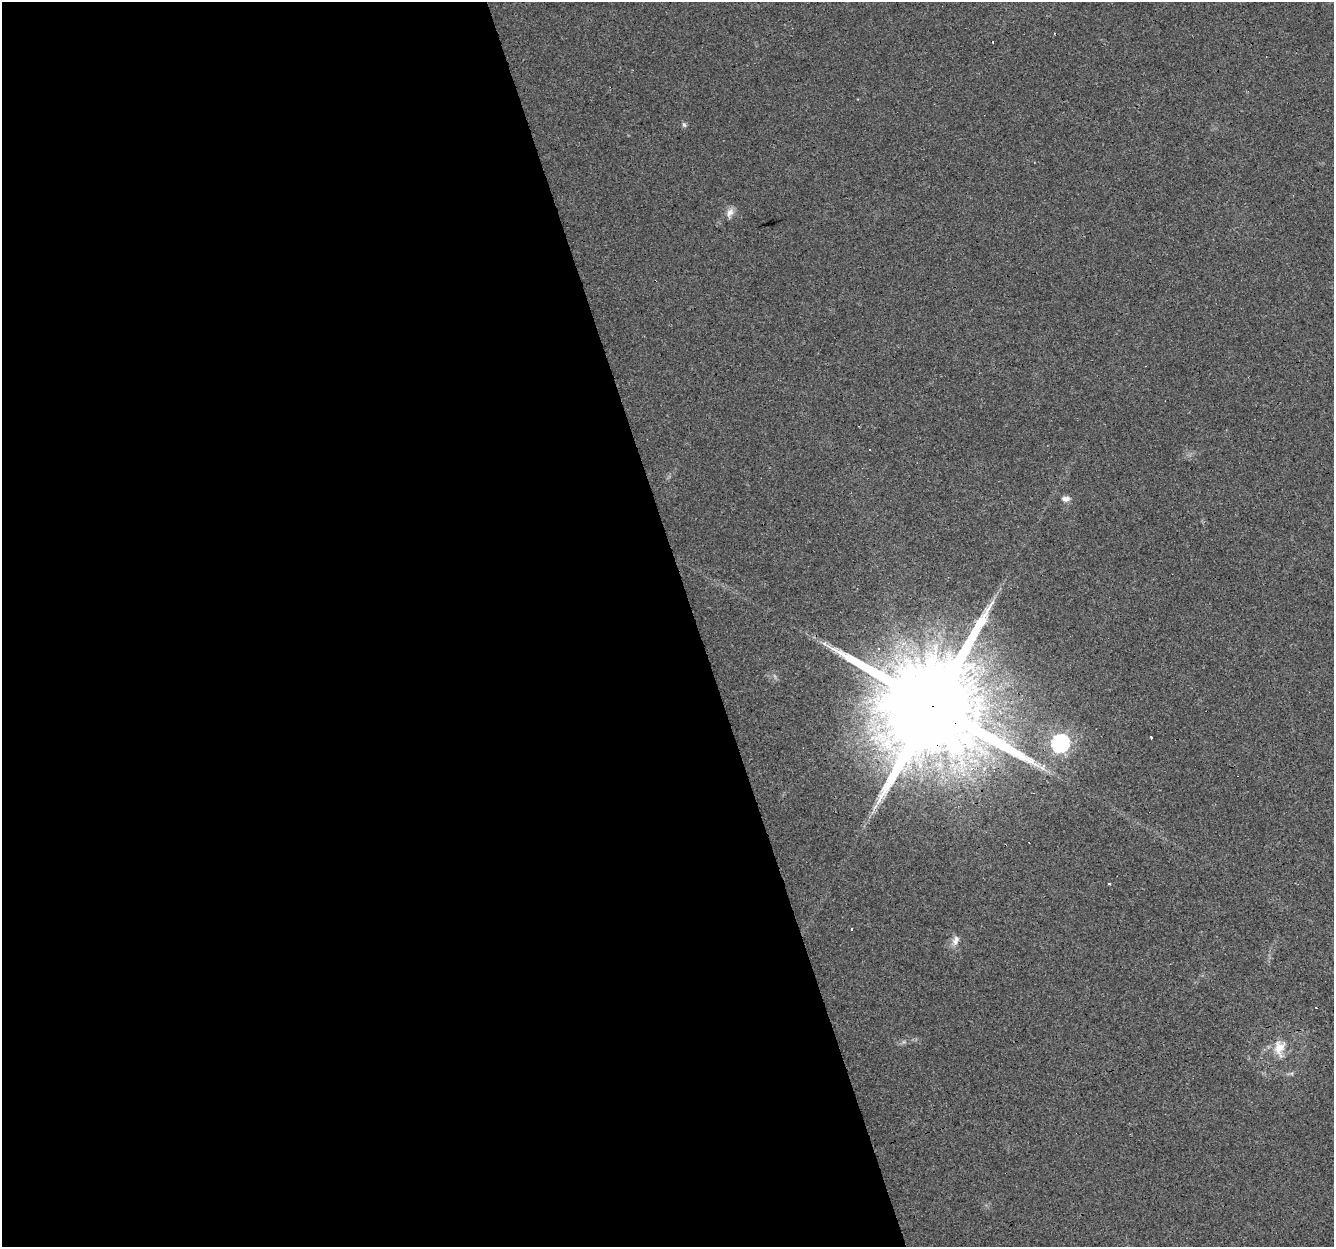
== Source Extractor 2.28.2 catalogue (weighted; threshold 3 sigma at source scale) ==
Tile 9 of 4 x 4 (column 1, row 3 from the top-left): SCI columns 1-1332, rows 1302-2546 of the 5326 x 5145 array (HDU 1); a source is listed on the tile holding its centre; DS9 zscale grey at full resolution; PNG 1336 x 1249 px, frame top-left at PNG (2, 2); no overlay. Shown black and unused: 52% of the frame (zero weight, under 3 of 4 exposures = <1% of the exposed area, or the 3 px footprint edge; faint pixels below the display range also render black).
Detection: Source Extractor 2.28.2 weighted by HDU 2 'WHT'; one run over the whole footprint, this tile lists its part. Background 0.0435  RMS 0.0038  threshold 0.0171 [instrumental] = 3 sigma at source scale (4.5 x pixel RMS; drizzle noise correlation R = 1.50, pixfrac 1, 0.0396/0.0396 arcsec/px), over >= 5 px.
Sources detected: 17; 6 cosmic-ray / hot-pixel residue — not listed; the other 11 listed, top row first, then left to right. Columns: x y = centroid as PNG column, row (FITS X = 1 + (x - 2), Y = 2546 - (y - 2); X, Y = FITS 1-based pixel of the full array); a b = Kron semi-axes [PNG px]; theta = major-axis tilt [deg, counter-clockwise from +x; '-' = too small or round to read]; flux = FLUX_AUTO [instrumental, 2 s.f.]
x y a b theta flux
684 125 7 5 -72 0.8
730 213 15 7 70 2.2
870 449 3 2 - 0.41
1066 499 11 7 0 1.8
933 706 30 23 11 14000
1151 737 3 3 - 5.8
1060 743 8 7 - 120
1109 883 3 3 - 0.68
851 929 3 3 - 5.4
956 940 15 8 65 2.4
1279 1048 25 15 -90 7
Overlapping masked pixels (flux is a lower limit): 1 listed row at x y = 933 706